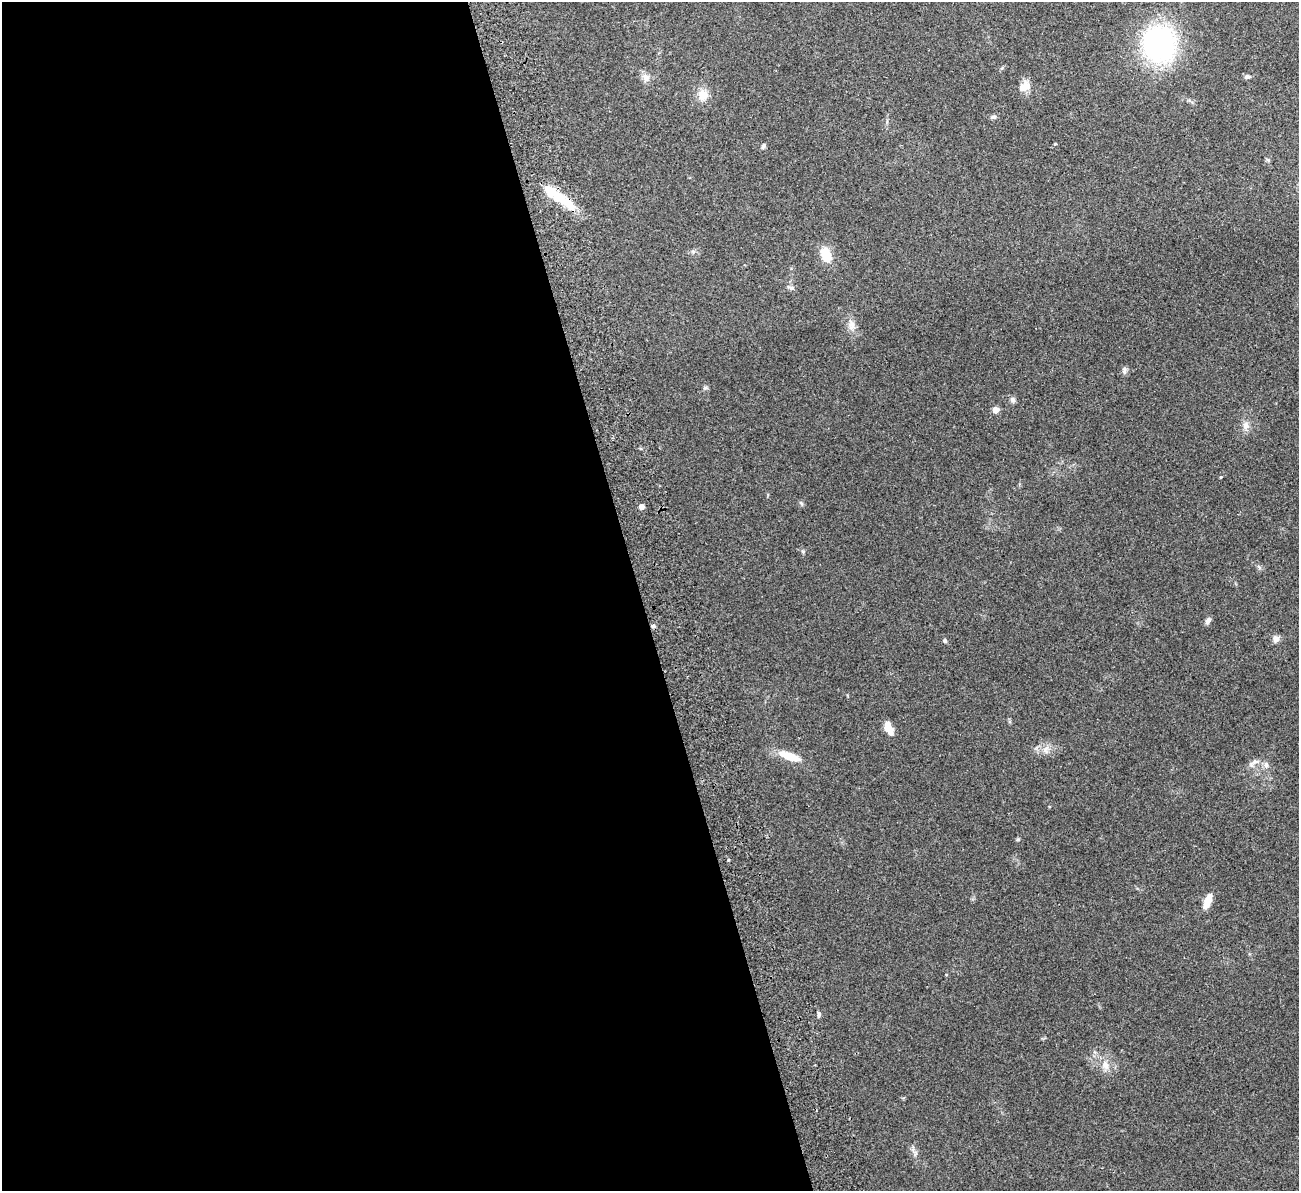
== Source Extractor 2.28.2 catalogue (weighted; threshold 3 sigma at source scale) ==
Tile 9 of 4 x 4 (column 1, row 3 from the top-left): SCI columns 57-1353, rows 1355-2543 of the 5300 x 5207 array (HDU 1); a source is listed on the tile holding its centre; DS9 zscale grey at full resolution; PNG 1301 x 1193 px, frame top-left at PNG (2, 2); no overlay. Shown black and unused: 49% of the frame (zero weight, under 2 of 3 exposures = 3% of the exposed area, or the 3 px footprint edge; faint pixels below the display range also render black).
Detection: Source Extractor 2.28.2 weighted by HDU 2 'WHT'; one run over the whole footprint, this tile lists its part. Background 0.0951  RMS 0.0086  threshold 0.0389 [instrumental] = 3 sigma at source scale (4.5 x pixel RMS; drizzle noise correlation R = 1.50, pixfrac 1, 0.05/0.05 arcsec/px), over >= 5 px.
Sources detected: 34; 1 inside a brighter object's white glare — not listed; the other 33 listed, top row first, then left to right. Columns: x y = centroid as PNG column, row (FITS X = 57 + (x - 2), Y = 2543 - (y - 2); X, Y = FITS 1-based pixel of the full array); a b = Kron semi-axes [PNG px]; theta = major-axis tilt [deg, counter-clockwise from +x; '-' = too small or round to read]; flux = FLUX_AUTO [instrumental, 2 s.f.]
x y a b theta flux
1159 44 38 34 -86 140
646 77 12 8 -28 4.7
1247 77 8 5 -4 2.2
1024 87 16 10 29 8.3
703 94 15 13 -41 9.2
993 117 8 5 7 1.7
1055 144 5 3 - 0.64
763 146 7 5 62 1.7
1268 160 6 4 -19 1
561 198 44 11 -33 30
826 254 17 11 -70 15
791 288 11 5 -17 2.1
852 325 17 9 -82 6.2
1124 371 11 5 88 2.3
705 388 6 4 1 1.4
1012 400 7 7 - 2.5
995 410 4 4 - 13
1245 425 11 8 85 4.7
1221 477 3 3 - 0.72
641 507 4 4 - 6.4
1259 567 8 4 -53 1.5
1208 621 8 5 61 3.3
653 626 6 4 -12 1.6
1276 639 9 8 - 3.5
945 641 5 5 - 1.4
888 728 11 7 -67 12
1045 749 10 7 64 4.5
789 756 22 8 -19 18
1254 762 16 6 31 4.3
1266 765 9 6 -80 2.9
1207 901 19 7 68 9.2
819 1014 7 4 86 1.8
1105 1065 13 9 -66 6.9
Overlapping masked pixels (flux is a lower limit): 1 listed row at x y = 561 198
Unlisted compact peaks at least as high as the median listed source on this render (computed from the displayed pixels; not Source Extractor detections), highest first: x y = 803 551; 728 860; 1018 839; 801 503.